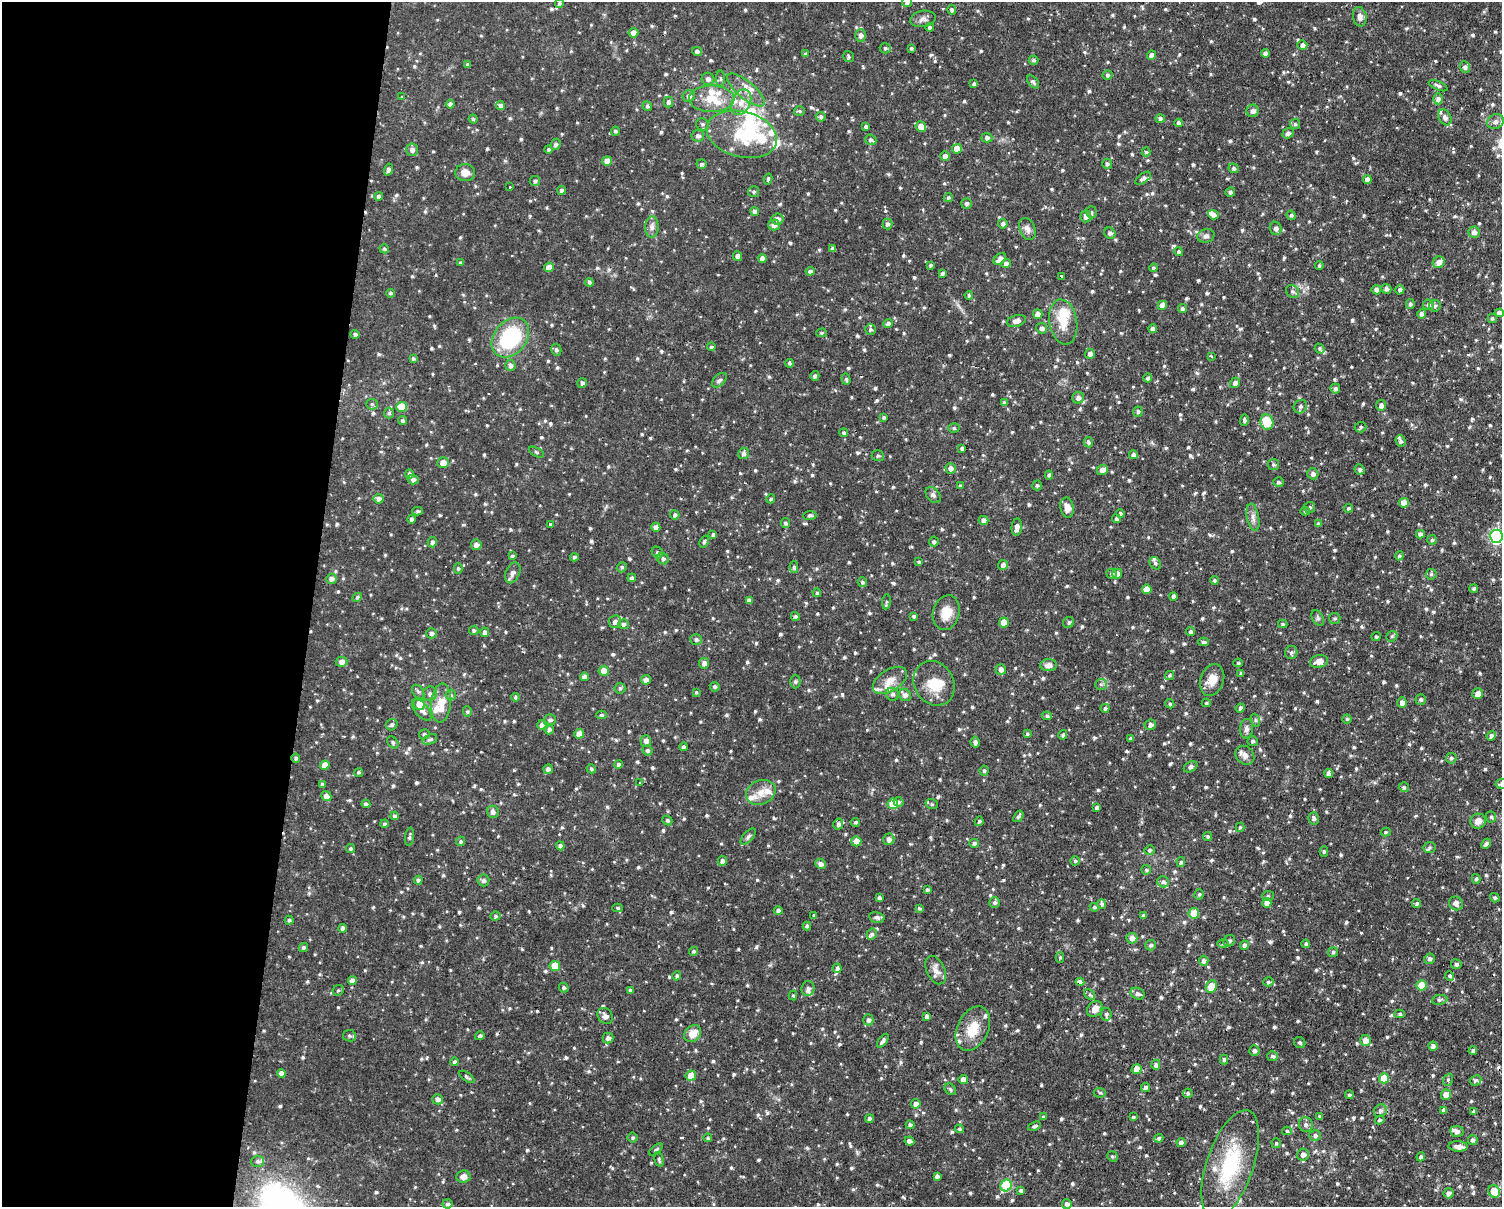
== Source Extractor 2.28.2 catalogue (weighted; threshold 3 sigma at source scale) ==
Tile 4 of 3 x 4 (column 1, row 2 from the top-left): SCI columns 140-1639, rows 2594-3798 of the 4978 x 5004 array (HDU 1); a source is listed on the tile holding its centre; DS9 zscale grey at full resolution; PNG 1504 x 1209 px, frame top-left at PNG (2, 2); each listed source drawn as its Kron ellipse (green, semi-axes under 4 px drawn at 4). Shown black and unused: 21% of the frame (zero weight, under 2 of 3 exposures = <1% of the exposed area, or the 3 px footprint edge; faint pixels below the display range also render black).
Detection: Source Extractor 2.28.2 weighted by HDU 2 'WHT'; one run over the whole footprint, this tile lists its part. Background 0.0511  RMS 0.0061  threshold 0.0273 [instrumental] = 3 sigma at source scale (4.5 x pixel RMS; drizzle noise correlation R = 1.50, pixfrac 1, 0.05/0.05 arcsec/px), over >= 5 px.
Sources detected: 1111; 3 inside a brighter object's white glare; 6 cosmic-ray / hot-pixel residue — neither listed nor drawn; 42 inside a brighter listed object's ellipse — not listed separately; of the other 1060, all 500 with FLUX_AUTO >= 0.986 (the completeness limit of this list) listed and drawn (560 fainter detections not listed), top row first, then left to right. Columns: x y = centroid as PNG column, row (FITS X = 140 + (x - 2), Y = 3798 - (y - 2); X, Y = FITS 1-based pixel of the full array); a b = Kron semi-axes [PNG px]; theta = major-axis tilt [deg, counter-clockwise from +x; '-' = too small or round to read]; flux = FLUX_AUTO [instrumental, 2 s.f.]
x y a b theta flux
907 2 5 5 - 1.9
559 3 4 4 - 1.1
952 10 5 4 - 1.6
1360 17 10 7 -79 3
923 19 13 8 9 2.9
930 27 4 4 - 1.6
633 33 5 4 - 4.6
861 35 6 5 - 2.6
1302 45 5 4 - 2.4
885 48 5 5 - 1.2
911 48 3 3 - 1.1
697 51 5 4 - 1.7
1265 53 4 4 - 2
805 54 4 4 - 1.1
1152 55 4 4 - 3.1
848 56 6 5 - 1
1033 60 5 4 - 1.2
468 65 4 4 - 1.1
1465 67 6 5 - 1.7
1107 75 5 4 - 1.1
708 79 6 6 - 2.2
720 79 8 4 -89 1.1
1033 82 7 4 -48 1.7
974 84 4 3 - 1.3
1438 86 10 4 -23 1.6
746 90 23 8 -40 6.7
689 96 6 6 - 2.5
402 97 3 3 - 1.1
712 99 23 13 -1 12
1438 99 5 5 - 2.6
668 102 5 5 - 1.9
741 102 13 9 64 6.5
450 104 4 4 - 1.8
500 106 4 4 - 2.2
647 106 5 4 - 1.1
799 111 5 5 - 1
1253 111 6 6 - 2.9
821 117 5 5 - 1.4
1445 117 8 6 -59 2.6
473 119 4 4 - 1
1160 119 4 4 - 2
1495 122 8 7 - 2.8
1179 123 4 4 - 2.1
702 124 6 6 - 1.4
1295 124 5 5 - 0.99
866 127 4 3 - 1.3
921 127 5 5 - 5.8
615 131 5 4 - 1.2
1288 133 5 5 - 2.1
742 134 36 23 -15 33
698 136 6 6 - 2
987 138 5 4 - 1.8
871 140 6 5 - 1.3
556 144 5 5 - 1.6
549 149 4 4 - 1.1
957 149 5 5 - 7.5
412 150 6 6 - 2.3
1146 152 4 4 - 1
945 156 5 4 - 3.5
607 161 5 4 - 3.8
701 164 5 5 - 1.3
1107 164 5 5 - 1.3
1234 168 5 4 - 1.3
388 170 6 4 70 1.8
465 173 10 8 -6 4.7
1143 178 9 4 35 1.8
768 179 6 3 76 1
1367 179 4 4 - 2.9
535 181 5 5 - 1.4
510 187 3 2 - 1.3
562 190 4 4 - 1.9
754 192 5 5 - 1.1
1230 192 5 4 - 1.6
379 196 4 4 - 1.7
948 198 5 4 - 1.1
967 203 5 5 - 1.5
754 211 4 4 - 2.6
1091 212 6 5 - 1.2
1213 215 5 4 - 2.6
1291 215 5 4 - 1.1
1086 216 6 5 - 2.8
778 219 6 5 - 2.6
887 224 5 5 - 1.5
1003 224 5 4 - 1.5
774 225 6 5 - 2.5
652 227 10 6 89 2.6
1276 228 7 6 - 2.3
1027 229 11 7 -67 3.2
1474 232 5 5 - 2.8
1110 233 6 5 - 1.8
1206 236 8 6 16 2.1
384 249 5 4 - 1
833 249 4 4 - 2
1179 252 5 4 - 1.2
737 256 5 4 - 2.1
762 259 4 4 - 2.9
1000 259 7 5 39 4.1
1439 262 6 5 - 3.8
461 263 4 4 - 1.1
1006 263 5 4 - 2.1
930 265 4 3 - 1.1
1319 266 4 4 - 1.1
549 267 5 4 - 5.3
1153 268 4 4 - 1.2
810 271 4 4 - 1.6
942 273 4 3 - 1.3
1061 276 3 3 - 1.3
589 282 4 3 - 1.2
1386 289 5 5 - 2
1376 290 5 4 - 1.9
1400 290 5 4 - 1.9
1292 291 7 5 -44 1.6
391 293 4 4 - 1.1
969 295 4 4 - 1.1
1410 304 5 4 - 1.3
1162 305 5 4 - 5.1
1428 305 5 5 - 1.7
1435 306 6 5 - 1.4
1182 308 4 4 - 1.5
1499 313 4 4 - 3.4
1038 314 5 4 - 3.7
1421 314 5 4 - 1.8
1492 319 4 4 - 1.1
1016 321 10 5 15 3.5
1063 322 22 13 -81 14
888 324 4 4 - 2.3
1042 328 5 5 - 2
870 329 5 5 - 1.2
1153 329 4 4 - 2.3
821 333 5 4 - 1.1
355 334 4 4 - 1.5
510 338 22 16 51 48
711 347 4 4 - 1.3
1320 348 5 4 - 1
556 350 6 5 - 1.3
1090 354 5 5 - 2.4
1211 356 3 3 - 1.1
413 359 4 4 - 1.1
790 363 4 3 - 1.3
510 365 5 5 - 2
815 376 5 4 - 1.6
1148 378 4 4 - 1.5
846 379 5 4 - 1
719 380 9 5 46 1.7
582 383 5 4 - 1.6
1235 383 5 5 - 2.5
1335 388 5 5 - 1.4
1078 398 6 5 - 2.5
1004 403 4 4 - 1.5
372 404 5 5 - 1
1381 405 5 5 - 2.4
401 407 5 5 - 12
1300 407 7 6 - 1.8
1138 412 5 4 - 1.2
389 413 5 5 - 1.2
884 417 4 3 - 1
1244 420 6 3 87 1.4
403 421 4 4 - 1.3
1267 422 7 6 - 14
1360 427 6 5 - 1.2
954 428 5 5 - 1
844 433 4 4 - 1.2
1401 441 6 5 - 1.4
1088 442 5 4 - 1.5
962 448 4 4 - 1.8
536 452 8 4 -28 1
743 453 6 5 - 1.7
1133 455 4 4 - 1.7
878 456 6 5 - 1.3
443 463 5 5 - 4.6
1273 465 5 5 - 1.1
951 468 5 5 - 2.9
1360 469 5 5 - 1.6
1102 470 6 5 - 2.7
409 474 5 4 - 1.6
1313 474 5 5 - 2.2
1049 475 4 4 - 1.2
413 479 5 4 - 2
1278 482 5 5 - 1.2
1037 485 5 4 - 1
960 486 3 3 - 1.1
933 495 9 6 -50 1.9
379 499 5 5 - 2.1
771 499 4 4 - 1.1
1404 503 5 5 - 6.2
1309 507 5 5 - 1.4
1067 508 10 6 -79 5.2
1349 508 5 4 - 1.1
418 511 5 4 - 1.1
1305 511 5 4 - 1
1120 514 4 4 - 1.4
675 515 4 4 - 1.4
810 515 6 4 5 1.5
1253 517 14 6 -79 3
411 519 4 4 - 1.9
1116 519 4 4 - 1.2
984 520 5 4 - 2.5
785 523 5 4 - 1.3
550 524 3 3 - 1.5
1318 524 4 4 - 1.7
656 527 4 4 - 3.3
1017 527 8 5 83 3
1420 534 4 4 - 2.1
713 535 4 4 - 1.5
1496 536 7 6 - 110
1432 540 5 4 - 1.1
432 542 5 4 - 1.9
704 542 6 3 61 1.1
934 542 5 5 - 1.4
476 545 5 5 - 2.7
657 553 6 5 - 1.3
512 556 4 4 - 1.1
1399 556 4 4 - 1.4
574 557 4 4 - 1.2
663 559 6 5 - 1.6
919 562 3 3 - 1
1155 563 7 5 -53 1.2
1003 565 5 5 - 2.2
622 567 5 4 - 1.2
794 567 5 4 - 1
458 568 5 4 - 1
513 573 11 7 67 3
1111 574 5 5 - 1.2
1117 574 5 4 - 3
1431 574 5 5 - 1.2
632 578 4 4 - 1.5
331 579 5 5 - 2.3
1214 580 4 4 - 1.2
862 582 5 4 - 1.3
1147 589 5 4 - 5.2
1474 589 4 4 - 1.3
817 593 4 4 - 1.1
1173 596 4 3 - 1.9
357 597 5 4 - 1
749 601 4 4 - 2.7
886 602 7 3 84 1
946 613 18 13 77 8.9
795 616 4 4 - 1.2
914 616 4 4 - 1.1
1318 618 8 5 -61 1.3
1335 619 5 5 - 1.1
615 622 6 6 - 2.5
1069 622 6 5 - 1.2
1004 623 5 5 - 7.8
623 624 5 5 - 1.5
1283 624 5 4 - 1
474 630 5 4 - 1.2
485 632 5 4 - 2.3
1191 632 5 4 - 1.2
431 633 5 5 - 2
1392 636 6 5 - 1.1
1376 637 4 4 - 1
696 639 6 5 - 1.5
1203 642 5 4 - 1.2
1291 652 6 6 - 1.4
1319 661 9 6 15 4.5
341 662 6 5 - 3.1
704 663 5 5 - 2.3
1238 663 5 4 - 1
1049 665 8 6 1 3.1
1001 669 5 5 - 2.5
604 671 5 5 - 5.8
1241 673 4 3 - 1.1
1170 675 4 4 - 1
585 677 4 4 - 3
646 680 5 4 - 3.5
890 680 19 10 32 6.8
1212 680 16 11 70 7
795 682 7 5 90 1.1
934 683 23 19 -60 14
1101 684 6 5 - 1.2
715 687 5 4 - 1.1
620 688 5 5 - 1.1
418 692 8 5 -53 1.3
696 692 4 4 - 1.1
430 694 7 7 - 2
892 694 7 6 - 1.6
1478 694 5 5 - 4.4
451 695 5 5 - 1.1
905 695 6 5 - 2.7
515 697 4 3 - 1
1421 699 5 5 - 1.3
1402 702 5 4 - 2.8
441 703 19 10 85 11
1206 703 4 3 - 1.1
419 704 6 5 - 7
1170 704 5 4 - 1.1
1105 708 4 4 - 1.2
1240 708 4 4 - 1.9
422 710 13 6 -49 3.7
467 712 5 4 - 0.99
602 715 5 4 - 1.2
1047 716 5 4 - 1.3
1347 719 4 4 - 1
550 720 6 5 - 1.8
1255 720 7 4 -72 1.1
392 725 6 5 - 1.5
542 725 5 5 - 3.8
1150 725 6 5 - 2.4
549 729 5 5 - 1.6
1246 729 10 6 84 2.3
424 734 5 5 - 1.1
579 734 5 4 - 6.2
1027 734 4 3 - 1
1063 735 5 4 - 1.3
1491 736 5 4 - 2.1
1131 738 4 3 - 1.1
430 739 8 4 21 1.5
646 741 6 5 - 2.9
1253 741 5 5 - 1.3
393 742 6 5 - 1.2
975 742 5 4 - 1.8
683 747 4 4 - 1.2
647 751 5 5 - 1.2
1245 755 10 8 -48 3.6
296 758 4 4 - 1.3
1451 758 5 5 - 1.2
618 764 4 4 - 1.3
325 765 5 4 - 6.7
1190 767 7 5 31 1.8
548 769 5 4 - 2.1
591 769 5 4 - 1
984 771 5 4 - 1.2
359 772 4 4 - 1
1329 774 4 4 - 2.1
640 782 3 3 - 1.7
322 784 4 3 - 1.1
1501 784 6 5 - 1.7
1404 787 5 4 - 1.1
761 792 15 12 23 6.8
326 796 5 4 - 3.1
898 802 5 5 - 1.3
366 804 4 4 - 1.7
893 804 5 5 - 9.8
932 804 6 5 - 1
1097 808 4 3 - 1.5
493 812 6 5 - 2.5
395 816 4 4 - 1.7
1018 816 6 3 54 1.3
1491 817 5 5 - 1.1
1314 818 6 5 - 1.5
667 820 5 4 - 1.3
979 821 5 4 - 1.1
1478 821 8 7 - 3.9
855 822 4 4 - 1.2
384 824 4 4 - 1.3
838 824 5 5 - 1.7
1240 827 5 4 - 1
1386 832 5 4 - 0.99
410 837 9 4 84 1.3
748 837 10 5 48 1.6
1208 837 4 4 - 1.1
889 839 6 5 - 2.6
460 841 4 4 - 1.2
856 841 5 5 - 5.2
974 843 5 4 - 1.9
1486 844 5 4 - 1.7
560 846 4 4 - 1.8
1429 847 6 5 - 1.1
351 849 4 4 - 1
1150 850 5 5 - 1.2
1324 851 5 4 - 1
722 861 5 4 - 2.1
1075 861 4 4 - 1
1181 862 5 4 - 1.1
821 864 5 5 - 2.5
1146 870 5 5 - 1.1
1476 879 5 4 - 1
418 880 4 4 - 1.6
483 880 6 6 - 1.8
1163 882 6 5 - 1.9
927 890 4 4 - 1
1199 894 5 4 - 1.2
1268 896 6 5 - 1.1
879 898 4 3 - 1.6
1495 898 5 4 - 1.2
994 903 5 5 - 1.5
1267 903 5 4 - 5.5
1416 903 4 4 - 1.2
1456 903 7 6 - 2.4
1102 904 5 4 - 1.4
1094 907 4 4 - 1
618 908 5 4 - 0.99
919 908 4 3 - 0.99
778 911 4 4 - 2
1194 913 5 5 - 8.5
495 916 5 4 - 1.2
814 916 4 3 - 1.1
1143 916 4 4 - 1.1
877 917 8 5 -12 1.6
289 920 4 4 - 1.1
807 926 4 3 - 1.1
343 928 4 4 - 2.1
872 934 6 5 - 1.4
1132 938 5 5 - 3.3
1229 941 6 5 - 1.6
1223 943 6 4 1 1.1
1306 944 4 3 - 1.3
1151 945 5 5 - 1.6
1244 945 4 4 - 2.4
303 947 5 4 - 1.3
694 951 4 4 - 1.1
1333 952 5 4 - 1.2
1060 957 5 4 - 1.1
1430 959 5 5 - 1.7
1204 961 5 4 - 1.9
1456 964 5 5 - 1.4
555 966 5 5 - 12
837 968 5 4 - 1.4
936 970 15 9 -65 4.5
677 976 5 4 - 1.3
1450 976 5 4 - 1
352 981 4 4 - 3.5
1080 982 4 4 - 2.5
1268 982 5 4 - 1.1
1421 985 5 5 - 9.9
1211 986 6 5 - 9.8
564 988 5 4 - 1.2
808 988 7 6 - 1.8
338 990 6 5 - 1.1
630 990 4 3 - 1.3
1138 994 7 5 -26 1.9
793 995 5 4 - 1
1089 995 6 4 -42 1.1
1440 1000 8 5 9 1.2
1095 1009 8 7 - 4.1
1106 1014 6 5 - 1.3
1400 1014 5 4 - 1.1
605 1016 9 7 -50 3.2
927 1016 4 4 - 2.1
868 1020 5 5 - 2.3
973 1029 23 15 64 13
693 1034 9 7 45 6.7
349 1036 6 5 - 1.6
480 1036 5 4 - 1.6
608 1038 5 5 - 2
1365 1040 5 5 - 4.8
883 1041 8 4 53 1.9
1300 1043 6 5 - 1.2
1433 1046 4 4 - 1.9
1254 1050 5 5 - 1.7
1473 1051 4 3 - 1.4
1272 1056 5 5 - 1.4
1224 1059 5 4 - 1.1
455 1062 4 4 - 1.2
1156 1065 5 4 - 1.7
1137 1069 5 5 - 6
281 1074 4 4 - 3.7
691 1076 5 5 - 7
467 1077 9 4 -34 1.1
1384 1078 5 5 - 14
963 1080 5 4 - 3.6
1448 1080 6 5 - 1
1476 1080 6 5 - 1.4
1146 1087 4 4 - 1.6
950 1089 6 5 - 1.1
1100 1093 6 5 - 1
1188 1093 5 4 - 1.1
1349 1095 4 4 - 1.2
1446 1095 5 5 - 5
438 1099 5 5 - 2.2
916 1104 5 4 - 2.7
1444 1110 4 4 - 2.5
1380 1111 7 6 - 1.8
1474 1111 4 3 - 1.3
1320 1116 4 4 - 1.2
1043 1117 4 3 - 1.1
1133 1117 4 3 - 1
869 1119 4 4 - 1.7
1380 1120 5 4 - 1
910 1125 4 4 - 1.7
1306 1125 7 7 - 1.9
1035 1126 7 4 21 1.3
959 1129 5 4 - 1.2
1287 1131 5 4 - 1
1457 1131 6 5 - 2.2
1315 1135 5 5 - 1.6
633 1138 5 5 - 1
708 1138 4 4 - 1
1159 1138 4 4 - 1.2
1473 1140 5 5 - 1.9
909 1141 5 4 - 1.9
1181 1143 4 4 - 3
1276 1143 5 4 - 1.1
1458 1146 10 5 -3 4.2
656 1150 8 4 38 1.3
1303 1155 6 6 - 3.4
1112 1156 5 5 - 1
1421 1157 4 4 - 1.5
659 1160 7 4 -76 1.2
257 1161 6 5 - 1.4
1230 1164 57 23 71 46
937 1176 4 4 - 1.7
463 1177 7 6 - 3.2
1006 1185 6 5 - 35
1021 1190 4 3 - 1.4
1494 1191 6 5 - 10
1448 1193 5 5 - 2
447 1204 5 4 - 1.4
1067 1204 5 4 - 2.3
Overlapping masked pixels (flux is a lower limit): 2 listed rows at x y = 296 758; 1080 982
Isophote crosses this tile's border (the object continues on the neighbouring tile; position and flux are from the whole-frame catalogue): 5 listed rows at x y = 907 2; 1499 313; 1496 536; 1501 784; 1230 1164